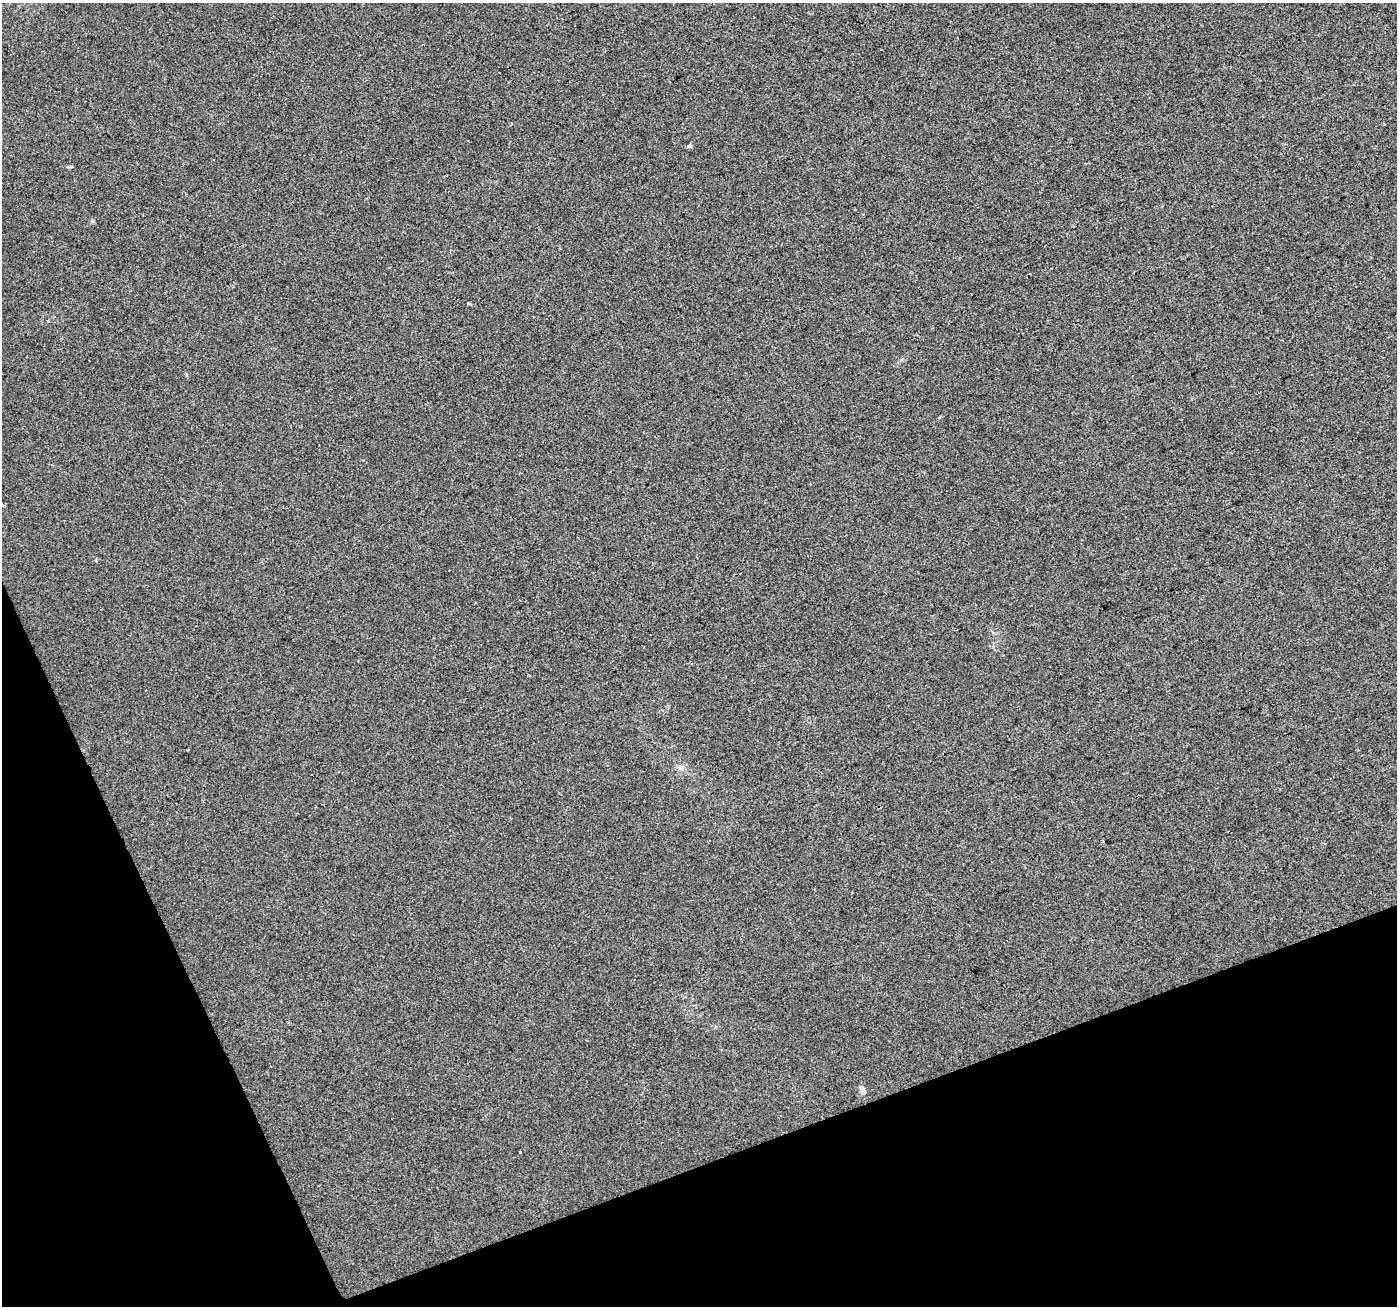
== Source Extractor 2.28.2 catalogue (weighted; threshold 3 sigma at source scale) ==
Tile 14 of 4 x 4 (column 2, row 4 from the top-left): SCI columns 1398-2792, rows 139-1442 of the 5583 x 5434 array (HDU 1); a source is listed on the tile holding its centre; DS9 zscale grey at full resolution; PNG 1399 x 1308 px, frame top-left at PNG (2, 3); no overlay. Shown black and unused: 19% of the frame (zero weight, under 2 of 3 exposures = <1% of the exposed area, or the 3 px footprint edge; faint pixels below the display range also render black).
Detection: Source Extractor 2.28.2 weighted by HDU 2 'WHT'; one run over the whole footprint, this tile lists its part. Background 0.014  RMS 0.0079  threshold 0.0356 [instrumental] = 3 sigma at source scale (4.5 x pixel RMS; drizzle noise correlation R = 1.50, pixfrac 1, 0.0396/0.0396 arcsec/px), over >= 5 px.
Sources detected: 5; all 5 listed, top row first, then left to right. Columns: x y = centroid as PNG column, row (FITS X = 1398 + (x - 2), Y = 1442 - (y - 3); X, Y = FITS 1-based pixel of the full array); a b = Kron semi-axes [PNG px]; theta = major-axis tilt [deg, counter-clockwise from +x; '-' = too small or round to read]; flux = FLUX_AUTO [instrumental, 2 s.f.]
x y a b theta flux
690 146 6 5 - 1.5
681 768 8 4 -44 2
1103 841 3 3 - 0.87
861 1087 9 4 -45 1.8
520 1152 3 3 - 3.7